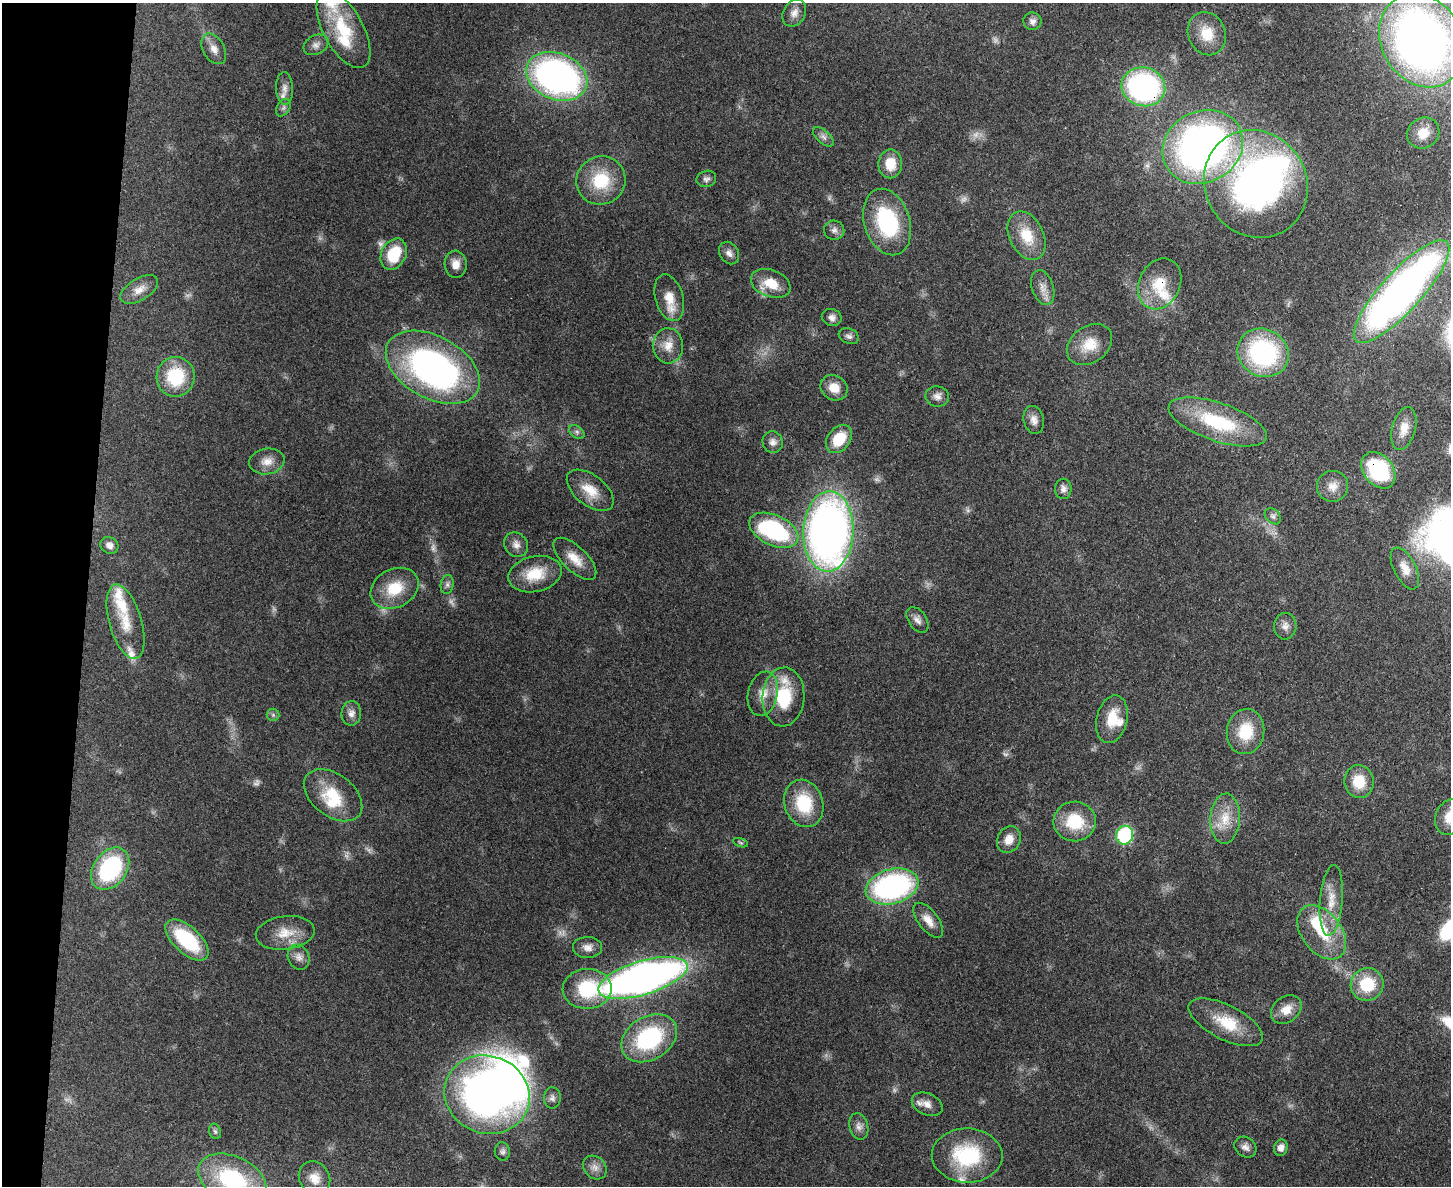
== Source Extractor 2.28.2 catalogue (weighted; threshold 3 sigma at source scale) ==
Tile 7 of 3 x 4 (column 1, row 3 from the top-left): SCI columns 326-1774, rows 1205-2388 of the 4875 x 4778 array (HDU 1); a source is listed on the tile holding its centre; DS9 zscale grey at full resolution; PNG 1453 x 1188 px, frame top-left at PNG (2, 3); each listed source drawn as its Kron ellipse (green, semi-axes under 4 px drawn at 4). Shown black and unused: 6% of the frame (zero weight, under 3 of 4 exposures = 7% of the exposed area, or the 3 px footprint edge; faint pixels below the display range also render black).
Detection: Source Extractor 2.28.2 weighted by HDU 2 'WHT'; one run over the whole footprint, this tile lists its part. Background 0.441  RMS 0.0079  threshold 0.0357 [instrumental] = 3 sigma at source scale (4.5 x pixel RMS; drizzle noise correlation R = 1.50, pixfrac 1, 0.05/0.05 arcsec/px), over >= 5 px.
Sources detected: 132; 14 too faint to see at this stretch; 3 inside a brighter object's white glare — neither listed nor drawn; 10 inside a brighter listed object's ellipse — not listed separately; the other 105 listed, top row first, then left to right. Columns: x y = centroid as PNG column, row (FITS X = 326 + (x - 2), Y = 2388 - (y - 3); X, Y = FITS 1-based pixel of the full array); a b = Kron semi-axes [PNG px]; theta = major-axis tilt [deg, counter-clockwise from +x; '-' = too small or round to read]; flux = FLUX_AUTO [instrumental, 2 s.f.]
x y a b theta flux
794 13 14 11 61 5.9
1032 21 9 8 - 3.5
344 30 42 20 -61 42
1207 34 22 18 -67 19
1422 40 49 40 -59 560
316 45 13 9 29 4.5
214 49 16 10 -60 6.9
557 76 32 23 -22 290
1143 87 22 19 -14 180
284 88 16 8 -87 5.8
283 108 9 6 60 2.5
1423 133 17 15 36 13
823 137 12 6 -42 3.4
1203 147 42 35 28 390
890 164 14 12 90 17
706 179 10 8 17 2.9
601 180 25 24 - 36
1256 184 55 50 -57 300
887 222 34 23 -72 69
834 230 10 9 - 3.8
1027 236 26 17 -64 22
729 253 12 9 -58 4.3
394 254 16 12 63 32
456 264 13 11 -87 7.5
771 283 21 13 -20 18
1160 284 26 20 64 27
1043 287 18 10 -71 7.3
139 290 21 11 31 9
1402 292 67 20 48 480
669 298 24 14 -74 14
832 317 10 8 -18 3.9
849 336 10 7 -20 2.9
1090 344 25 18 36 18
668 346 17 15 -87 11
1263 353 26 23 -29 110
433 367 51 31 -29 290
176 377 20 19 - 42
834 388 14 12 -30 11
937 396 12 10 -9 4.7
1034 420 14 10 -76 5.8
1218 422 51 19 -18 61
1404 429 22 11 75 10
577 432 9 5 -37 2.3
839 439 16 11 52 24
773 442 11 10 - 4.5
267 461 18 13 8 9.3
1378 470 20 14 -52 65
1333 486 15 15 - 8.8
1063 489 10 8 -89 3.6
590 490 27 15 -38 17
1273 516 9 6 -45 2.6
774 530 26 15 -25 100
828 531 40 25 88 530
109 545 9 8 - 4.2
516 545 13 11 -49 5.5
575 559 27 12 -44 14
1405 568 23 11 -63 9.6
535 574 27 17 13 24
447 584 9 6 80 2.6
395 588 25 19 27 26
917 620 14 9 -55 4.9
125 622 38 16 -74 24
1285 626 13 11 83 5.3
763 694 22 15 77 12
783 697 29 21 86 41
351 713 12 10 83 5.1
273 715 6 6 - 1.7
1112 719 24 15 77 19
1246 732 23 18 80 28
1359 781 16 14 -82 20
333 795 33 21 -37 30
804 803 24 19 -71 39
1450 817 18 14 68 15
1225 819 25 15 87 18
1075 821 21 20 - 33
1125 835 9 8 - 140
1009 839 14 11 62 8.9
741 843 8 3 -19 1.2
110 869 23 16 53 89
892 886 27 17 15 180
1331 900 35 11 85 17
928 920 20 10 -53 8.8
1322 932 31 19 -52 33
285 933 29 16 7 17
187 940 26 13 -42 55
588 947 14 10 -1 5.9
299 957 13 10 -63 5.2
643 978 46 17 16 580
1367 984 17 16 - 33
587 989 24 20 3 48
1286 1010 17 12 37 11
1226 1022 41 17 -27 27
649 1038 30 21 32 85
487 1095 43 38 -20 450
552 1098 10 8 88 3.3
927 1104 16 10 -25 6.9
859 1126 13 9 -74 4.9
215 1131 8 5 -72 2
1245 1147 12 9 -38 4.4
1281 1148 8 6 72 4.2
502 1151 9 7 -81 2.4
967 1156 35 27 -1 61
595 1167 13 10 -43 5.6
314 1178 17 15 -57 11
232 1180 36 23 -25 86
Overlapping masked pixels (flux is a lower limit): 3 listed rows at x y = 1143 87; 1160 284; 1378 470
Isophote crosses this tile's border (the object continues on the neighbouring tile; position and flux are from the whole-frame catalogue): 3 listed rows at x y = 1422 40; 1450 817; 232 1180